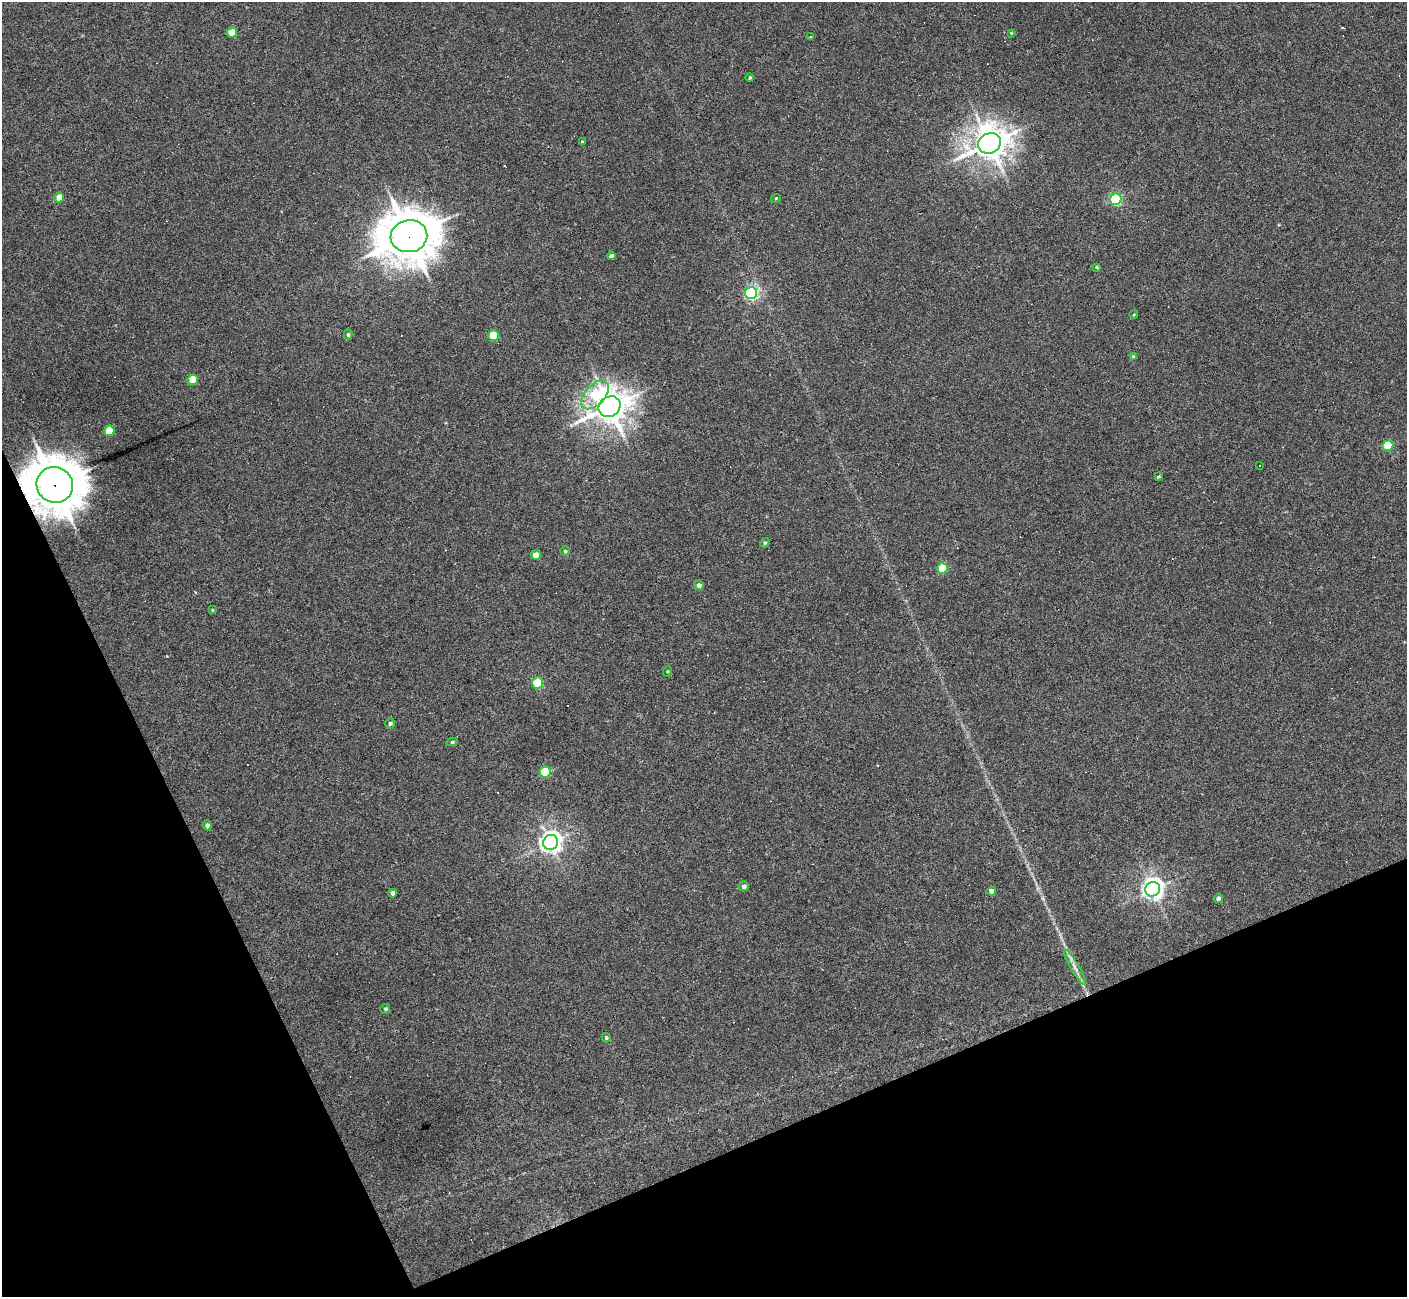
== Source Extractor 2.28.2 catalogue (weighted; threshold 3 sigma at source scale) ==
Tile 14 of 4 x 4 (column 2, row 4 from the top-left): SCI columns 1407-2811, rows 150-1444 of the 5622 x 5610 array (HDU 1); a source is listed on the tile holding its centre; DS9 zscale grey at full resolution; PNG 1409 x 1299 px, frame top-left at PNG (2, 2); each listed source drawn as its Kron ellipse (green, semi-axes under 4 px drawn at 4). Shown black and unused: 22% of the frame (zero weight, under 3 of 6 exposures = <1% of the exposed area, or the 3 px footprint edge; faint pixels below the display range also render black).
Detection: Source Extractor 2.28.2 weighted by HDU 2 'WHT'; one run over the whole footprint, this tile lists its part. Background 0.0282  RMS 0.0025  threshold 0.0102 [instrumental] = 3 sigma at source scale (4.09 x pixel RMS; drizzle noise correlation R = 1.36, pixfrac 0.8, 0.05/0.05 arcsec/px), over >= 5 px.
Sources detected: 55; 9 cosmic-ray / hot-pixel residue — neither listed nor drawn; the other 46 listed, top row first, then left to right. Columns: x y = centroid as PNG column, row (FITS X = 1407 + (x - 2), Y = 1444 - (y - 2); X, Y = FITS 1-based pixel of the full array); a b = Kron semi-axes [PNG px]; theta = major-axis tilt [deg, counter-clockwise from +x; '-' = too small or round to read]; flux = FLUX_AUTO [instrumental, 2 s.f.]
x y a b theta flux
232 33 5 5 - 4.9
1011 33 4 3 - 0.2
810 36 3 3 - 1.1
750 78 4 4 - 0.32
582 142 3 3 - 0.39
989 143 12 10 29 430
59 198 5 5 - 3
776 198 5 3 - 0.21
1116 199 6 5 - 29
409 236 18 16 9 950
611 256 4 4 - 0.73
1097 267 4 3 - 0.47
751 293 6 6 - 45
1134 314 4 3 - 0.2
348 335 5 4 - 0.42
493 335 5 5 - 7.7
1133 356 4 4 - 0.24
193 380 5 5 - 4.5
595 395 17 10 47 11
610 407 11 10 - 440
109 431 5 5 - 6
1388 446 5 5 - 8.7
1260 465 2 2 - 0.18
1158 477 4 3 - 0.92
55 485 18 17 - 1000
765 543 5 4 - 0.32
565 551 4 4 - 0.36
536 555 5 4 - 2.5
942 568 5 5 - 9.8
699 585 5 5 - 0.8
212 610 4 3 - 0.2
668 671 5 3 - 0.23
538 683 6 5 - 13
390 723 5 5 - 0.5
452 742 5 4 - 0.35
545 772 6 5 - 13
207 825 5 4 - 0.91
551 842 8 7 - 150
744 886 5 4 - 0.89
1153 889 7 7 - 140
991 891 5 4 - 1.1
393 893 4 4 - 1
1218 899 5 4 - 1
1075 967 20 4 -59 1.4
385 1009 5 4 - 0.41
606 1037 5 4 - 0.38
Overlapping masked pixels (flux is a lower limit): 2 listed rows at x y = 409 236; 55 485